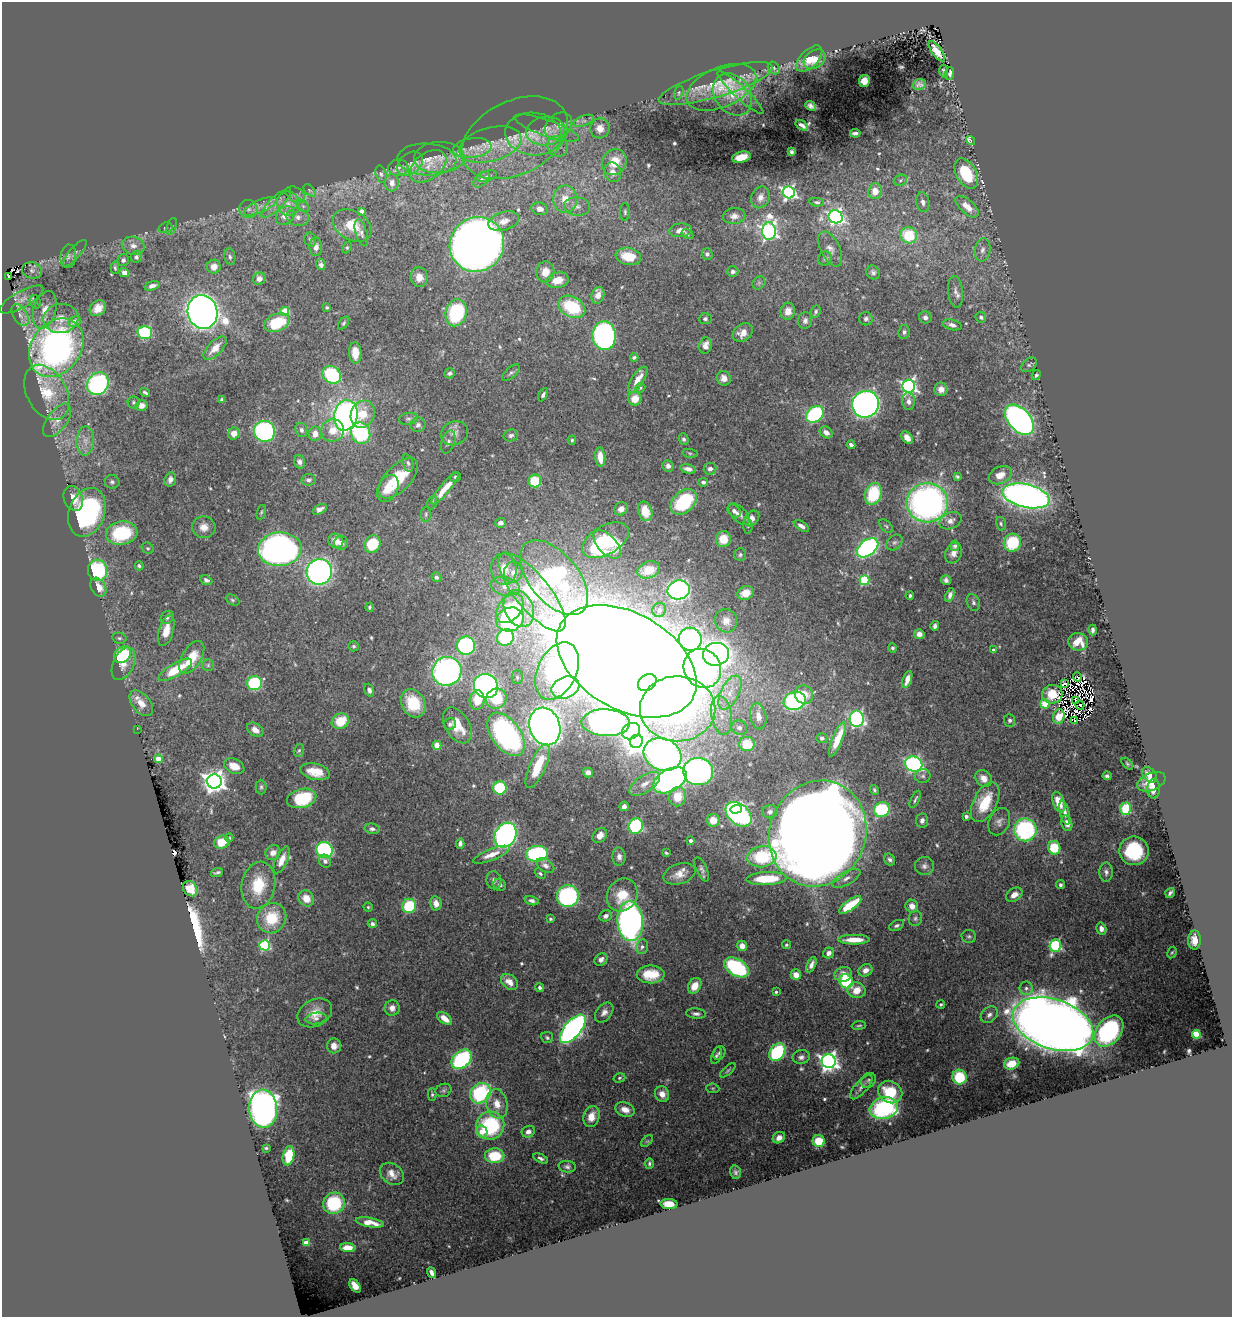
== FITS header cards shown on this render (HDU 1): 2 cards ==
NAXIS1  =                 1230
NAXIS2  =                 1315

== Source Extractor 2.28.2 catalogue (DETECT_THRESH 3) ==
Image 1230 x 1315 px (HDU 1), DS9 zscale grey, 1 PNG px = 1 image px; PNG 1234 x 1319 px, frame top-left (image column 1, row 1315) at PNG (2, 2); each listed source drawn as its Kron ellipse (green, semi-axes under 4 px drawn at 4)
Background 0.899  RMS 0.025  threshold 0.0751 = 3 sigma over >= 5 px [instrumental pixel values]
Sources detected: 579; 10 with non-positive FLUX_AUTO (blend fragments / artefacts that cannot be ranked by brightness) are neither listed nor drawn; of the other 569, the 500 brightest by FLUX_AUTO listed and drawn (69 fainter detections omitted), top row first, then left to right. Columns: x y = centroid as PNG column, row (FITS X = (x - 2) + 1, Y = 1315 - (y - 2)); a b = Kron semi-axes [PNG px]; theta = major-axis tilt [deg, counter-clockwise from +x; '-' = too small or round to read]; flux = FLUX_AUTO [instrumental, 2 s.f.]
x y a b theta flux
937 51 12 5 -54 19
809 59 16 8 45 22
815 59 12 8 37 19
774 68 7 5 -48 3.9
944 72 6 3 -78 3.8
950 73 6 4 86 4.4
864 81 6 5 - 15
716 84 59 13 17 61
919 85 7 5 17 6.2
721 87 37 20 23 60
740 92 30 6 -43 18
679 93 7 4 72 2.8
732 94 23 17 -53 33
810 106 6 4 -39 4.4
584 121 11 5 20 6.8
802 125 7 3 -35 5.3
558 126 15 11 44 19
547 128 34 8 -19 18
600 128 10 9 - 20
546 131 19 14 10 28
855 133 5 3 - 4.2
533 134 28 21 -6 53
515 138 56 36 27 150
971 141 5 3 - 13
490 145 32 17 14 55
557 146 11 9 -43 12
472 148 19 10 7 23
791 152 4 3 - 3
741 157 9 5 13 26
439 158 25 15 3 34
427 159 29 16 -3 37
614 162 13 12 - 42
410 164 14 10 41 14
428 166 21 13 36 32
398 168 10 8 12 8.2
613 172 10 8 -70 15
966 173 16 10 -60 110
381 174 9 5 -74 4.5
487 176 10 5 19 6
481 179 10 6 45 5.9
900 180 7 5 22 3.6
392 183 8 7 - 12
310 190 7 4 -46 4
875 191 8 7 - 21
789 192 6 6 - 460
295 195 11 7 -32 7.8
760 197 11 8 66 11
565 199 13 12 - 28
817 202 7 4 -5 3.2
923 202 10 6 -79 9.4
276 203 20 6 45 15
288 204 12 11 - 19
260 206 17 6 24 16
303 206 7 4 -45 4.8
577 206 13 9 -3 12
967 207 14 7 -42 24
248 209 9 9 - 9.9
540 209 8 6 -17 11
361 211 4 4 - 16
625 212 9 5 -90 3.7
285 216 10 8 42 20
734 216 11 8 4 10
298 217 11 8 -14 12
836 217 7 6 - 400
504 221 16 9 17 17
172 226 8 4 71 3.2
352 226 21 14 -31 41
165 228 7 5 17 3
680 230 11 6 5 13
769 231 9 7 89 590
361 233 14 5 -74 6.8
687 234 6 4 -32 3.3
909 235 8 8 - 81
310 240 7 6 - 3.8
477 244 28 26 47 1900
133 246 11 9 -13 12
316 247 9 6 -88 9.6
347 248 6 4 63 2.6
830 249 19 9 -64 13
983 250 11 8 81 9.7
75 253 17 5 49 7.5
707 254 6 5 - 4.6
68 256 12 8 82 7.5
628 256 13 8 -10 37
136 257 6 5 - 4.3
230 257 8 5 -79 4.2
825 258 7 6 - 3.9
123 260 6 5 - 4.5
321 265 5 5 - 5.8
214 267 7 7 - 13
115 268 6 4 -88 3.2
32 270 10 8 -17 6.8
545 272 10 9 - 22
733 272 6 5 - 5.3
873 272 7 6 - 5
124 273 5 4 - 13
8 277 3 2 - 10
419 277 10 8 -85 18
259 279 6 6 - 11
558 280 11 7 16 23
759 283 7 6 - 3.8
152 286 8 4 16 8.1
955 292 16 7 -84 11
598 295 8 6 71 11
22 299 24 8 29 17
35 302 7 5 -70 3.6
327 307 3 3 - 2.6
572 307 14 10 -29 92
98 308 9 7 40 17
45 310 19 11 73 23
285 311 4 4 - 48
788 311 8 7 - 15
816 311 6 5 - 3.5
203 312 17 15 -73 1500
456 313 13 10 75 140
20 315 12 7 -60 12
925 317 6 6 - 6.9
981 317 5 5 - 5.3
61 318 17 14 8 25
705 319 6 5 - 3.9
866 319 7 6 - 5.2
805 321 8 7 - 6.5
75 322 6 5 - 19
277 323 13 8 21 71
344 323 7 4 53 2.8
952 325 10 5 -14 7
145 332 7 6 - 140
904 332 7 5 83 4.4
743 333 11 8 37 18
604 336 14 11 -84 460
705 345 8 6 75 13
56 348 31 24 53 650
215 348 14 7 46 19
355 353 10 6 -87 25
634 357 4 3 - 3.5
1029 365 9 6 38 4.2
449 373 5 5 - 4.1
511 373 11 5 42 4.9
332 375 10 8 -41 140
1036 375 5 3 - 3.1
724 378 7 6 - 11
638 380 15 6 57 21
98 384 12 10 52 310
909 386 6 6 - 560
640 388 5 4 - 2.8
941 389 7 6 - 11
47 392 29 19 -61 69
145 392 5 3 - 3
543 395 7 4 62 4.5
635 399 7 6 - 26
222 400 4 3 - 2.7
909 401 9 6 -85 8.4
134 402 6 6 - 3.2
865 404 14 13 - 880
141 405 6 5 - 11
363 414 14 11 63 35
815 414 10 7 39 180
346 415 15 11 76 620
408 419 9 6 9 5.5
57 420 19 10 54 21
1019 420 18 11 -48 710
418 425 7 7 - 5.9
301 430 7 6 - 6.4
333 430 11 11 - 24
264 431 10 10 - 300
826 432 7 5 -35 8.8
361 433 11 9 -68 150
454 433 14 11 21 13
234 434 6 5 - 14
315 434 7 6 - 16
511 435 7 6 - 4.7
907 438 7 5 -51 9.6
684 439 6 5 - 3.8
572 440 4 4 - 2.5
85 441 15 8 88 16
448 442 12 6 72 5.8
851 445 4 3 - 5.2
690 453 8 4 -8 2.7
600 457 10 5 -84 21
299 462 6 5 - 7.3
408 463 9 5 -74 4.8
668 466 6 5 - 7.4
688 469 8 4 -12 10
710 469 6 6 - 7.1
1000 475 12 8 26 20
957 476 4 3 - 2.8
455 477 5 5 - 2.8
398 478 25 13 46 62
170 479 7 5 72 7.3
308 480 7 6 - 5
535 481 6 6 - 60
112 482 7 6 - 5
703 482 5 4 - 6
388 488 14 9 63 30
445 488 20 5 50 30
873 494 11 8 73 91
1026 496 24 11 -13 1100
73 498 13 9 -69 21
684 502 15 10 43 110
432 503 7 4 71 3.2
927 503 20 19 - 640
320 509 8 4 27 6.8
621 509 7 6 - 7.8
645 511 10 7 -73 32
734 511 7 5 -41 6.3
87 512 25 18 70 300
261 512 7 3 71 2.5
426 514 7 5 -89 3
739 514 13 7 -46 11
752 518 9 6 47 13
950 521 11 8 22 10
501 523 5 5 - 7.6
1001 524 7 5 -74 3
748 526 8 5 -85 3.4
801 526 8 4 -32 6.7
886 526 8 5 -46 3
204 527 11 10 - 17
122 533 16 11 10 110
723 539 8 7 - 33
605 540 26 14 30 150
336 541 8 7 - 19
894 542 9 7 42 5.2
341 543 7 7 - 8.8
1012 543 9 8 - 81
372 544 9 7 56 61
607 544 17 9 -46 40
955 546 5 4 - 4
148 548 6 5 - 2.4
868 548 12 8 39 380
280 549 22 17 3 910
953 553 11 8 64 11
740 555 6 6 - 3.6
139 566 4 3 - 3.6
504 569 15 13 -84 29
97 570 10 9 - 160
649 570 12 8 19 22
319 572 13 12 - 590
513 572 11 9 79 14
436 577 5 4 - 4.3
554 578 44 24 -50 510
206 580 6 5 - 4.8
865 580 5 5 - 120
946 580 5 4 - 5.4
505 586 15 9 -14 18
98 587 10 7 -60 20
679 590 11 9 14 640
532 592 49 17 -51 280
745 593 8 6 19 18
950 595 7 4 70 7
910 596 4 3 - 3
232 600 7 5 -27 3
973 602 8 6 -66 5.1
369 607 4 4 - 2.9
510 608 16 11 51 69
519 609 19 14 -66 53
659 610 7 7 - 9.4
167 617 7 6 - 4.5
510 619 14 11 21 230
726 621 12 11 - 12
935 626 5 4 - 5.1
166 630 16 7 74 25
1093 630 5 3 - 4.7
919 634 5 5 - 8.8
505 637 9 8 - 150
119 638 7 5 -14 3.7
690 639 12 11 - 620
1078 642 10 9 - 26
354 646 5 5 - 3.4
466 646 9 9 - 240
892 648 5 4 - 3.5
993 650 4 3 - 3.5
716 654 13 11 11 1200
122 655 9 7 42 120
192 657 18 9 59 49
627 661 76 48 -30 10000
124 664 17 10 64 21
208 665 6 6 - 3.1
702 668 20 18 -57 750
175 670 19 6 30 63
447 671 15 14 - 560
557 671 30 19 65 590
517 677 7 5 -89 3.8
1077 677 4 3 - 13
907 679 9 4 71 17
254 683 7 7 - 130
647 683 10 7 35 430
1064 683 4 3 - 7.3
486 686 12 11 - 550
565 687 14 10 22 200
369 690 6 4 -69 5.8
730 692 18 9 64 26
1052 694 10 9 - 32
804 695 9 9 - 24
496 699 10 10 - 70
477 700 9 7 85 40
1076 700 3 2 - 2.4
795 701 11 9 15 270
141 703 15 9 -51 24
413 703 15 11 -62 70
1045 704 4 4 - 58
1080 705 5 2 - 3.5
678 709 38 32 0 650
721 715 20 10 -81 28
758 716 13 8 -80 13
1059 717 7 5 69 21
857 719 8 7 - 380
1010 720 6 5 - 4.7
1075 720 4 2 - 6.7
340 721 9 7 28 47
606 723 24 13 -2 570
450 724 6 5 - 4.3
457 725 19 12 -60 53
545 727 19 15 -71 1500
739 728 8 7 - 6.9
137 729 2 2 - 310
255 730 9 6 -34 11
631 731 10 7 30 270
506 734 25 14 -54 500
822 738 5 5 - 3.8
837 739 18 5 68 46
636 741 7 6 - 1400
747 744 7 7 - 51
437 745 4 4 - 46
299 750 6 5 - 3.2
663 754 19 16 -23 1200
158 759 4 4 - 37
914 764 9 7 -19 420
1127 764 7 4 -46 2.7
234 766 11 7 -24 20
538 766 24 8 66 52
315 772 15 8 -13 28
698 772 15 13 -8 570
588 773 5 4 - 7.4
1150 775 9 6 -48 19
923 776 8 7 - 5.2
1107 776 4 4 - 3.8
984 778 9 7 -48 14
670 780 18 11 30 600
214 781 7 7 - 1400
1151 782 15 8 22 28
645 784 17 8 34 19
261 787 7 5 -90 3.5
500 788 6 6 - 110
1154 789 10 6 85 16
874 790 5 3 - 2.9
678 797 9 8 - 31
302 798 15 9 14 100
915 799 9 3 63 3.4
985 802 21 11 63 62
1059 802 11 6 -69 27
624 806 5 4 - 7.6
736 809 6 4 2 140
1126 809 6 5 - 83
882 810 8 7 - 150
770 812 7 6 - 6
1065 812 12 4 -76 9.3
739 814 15 10 -42 440
966 816 3 3 - 6.5
713 820 6 6 - 19
922 820 7 6 - 6.3
999 822 14 10 66 10
1067 823 8 5 -77 10
636 826 8 7 - 220
372 829 7 5 -10 5.3
1025 830 11 11 - 240
818 834 54 48 68 6000
506 835 13 10 60 530
600 835 8 6 50 14
229 838 4 4 - 2.6
690 841 3 3 - 5.2
222 842 8 6 22 34
460 843 5 4 - 5.6
1054 848 7 6 - 57
324 850 8 7 - 270
1134 851 14 14 - 97
273 853 8 7 - 9.8
666 853 4 3 - 2.4
537 854 11 8 6 290
491 855 19 5 21 17
619 857 9 6 -87 8.3
762 857 14 10 7 87
282 860 14 6 66 18
890 860 6 5 - 5
325 861 7 5 -58 5.4
545 865 9 6 -31 7.7
924 866 9 9 - 7.7
702 869 13 5 -66 5.7
217 872 6 3 19 3.3
1106 872 9 7 90 6.7
540 874 6 4 -41 3.1
679 874 16 10 17 20
846 878 15 6 29 11
766 879 20 6 2 76
494 880 9 7 -81 6.2
258 885 24 16 79 59
500 885 6 6 - 4.8
1060 885 4 4 - 4.1
190 889 8 6 -53 34
1170 893 5 3 - 3.3
622 895 17 14 59 46
1014 895 9 6 34 15
568 896 11 11 - 400
306 898 8 7 - 23
532 901 7 4 -16 6
436 903 7 6 - 14
850 905 13 5 35 68
409 906 7 7 - 79
912 906 6 6 - 11
368 907 4 4 - 2.5
606 916 6 5 - 8.3
272 918 15 14 - 61
915 918 8 6 76 4.3
550 919 3 3 - 2.6
630 921 20 13 -87 810
372 924 4 4 - 4.8
897 925 8 5 26 4.1
1101 929 6 5 - 9.6
969 936 7 6 - 3.8
854 940 16 5 0 26
1194 940 9 6 89 17
265 945 5 5 - 160
786 945 4 4 - 3.1
1055 945 6 5 - 200
742 946 5 5 - 14
642 947 7 6 - 4.9
1172 952 6 4 61 2.5
829 953 6 5 - 8.3
601 960 7 5 38 8.5
811 965 8 4 65 9
736 967 13 8 -32 190
866 970 7 6 - 11
651 974 14 9 1 46
843 974 9 7 13 18
796 975 5 5 - 18
846 981 7 6 - 110
509 982 9 7 -40 17
695 986 8 6 60 23
540 988 4 4 - 5
1026 988 7 6 - 6.6
857 990 9 7 -18 24
776 992 3 3 - 2.9
941 1004 4 3 - 3.1
392 1008 7 7 - 9.9
604 1012 11 7 52 9.6
315 1013 18 13 26 27
696 1014 10 5 -5 6.2
989 1015 9 7 42 7.4
316 1018 11 5 9 6.4
445 1018 9 5 -37 19
1053 1024 42 24 -19 4500
859 1025 7 3 7 2.5
573 1029 17 8 50 640
1109 1031 17 12 51 260
1196 1034 4 4 - 90
547 1038 6 5 - 2.9
334 1046 7 7 - 13
777 1052 10 7 54 190
719 1053 7 5 61 4.1
716 1055 9 5 71 4.5
801 1057 9 7 10 6.7
461 1059 11 8 44 240
829 1061 7 7 - 930
1012 1064 8 5 16 22
728 1070 9 3 41 2.9
960 1077 7 7 - 70
619 1078 6 4 17 2.9
868 1080 8 6 48 4.5
861 1087 15 6 49 8.9
713 1088 6 4 -6 2.5
443 1090 8 6 25 4
890 1092 12 10 -31 64
480 1093 11 9 41 180
432 1094 6 4 90 2.7
662 1094 8 7 - 14
497 1104 15 10 -77 24
884 1108 14 10 15 230
263 1109 19 14 -86 1100
625 1110 10 7 -19 16
591 1117 11 8 73 19
490 1126 14 14 - 160
482 1132 6 5 - 17
528 1132 6 5 - 9.4
779 1138 6 5 - 11
647 1141 7 4 43 2.5
819 1141 6 6 - 39
266 1148 4 3 - 2.4
289 1156 9 5 79 66
495 1156 9 7 3 73
541 1158 8 4 -26 4.8
649 1163 5 3 - 3.4
567 1167 8 6 -5 5.2
735 1172 7 5 -76 4.4
392 1174 13 10 -37 16
334 1203 11 10 - 110
669 1204 8 5 -2 24
370 1222 14 4 -10 24
306 1243 4 4 - 33
348 1247 7 4 -2 17
431 1272 5 3 - 7.2
355 1286 7 4 -54 11
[69 fainter detections neither listed nor drawn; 10 non-positive-flux detections neither listed nor drawn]